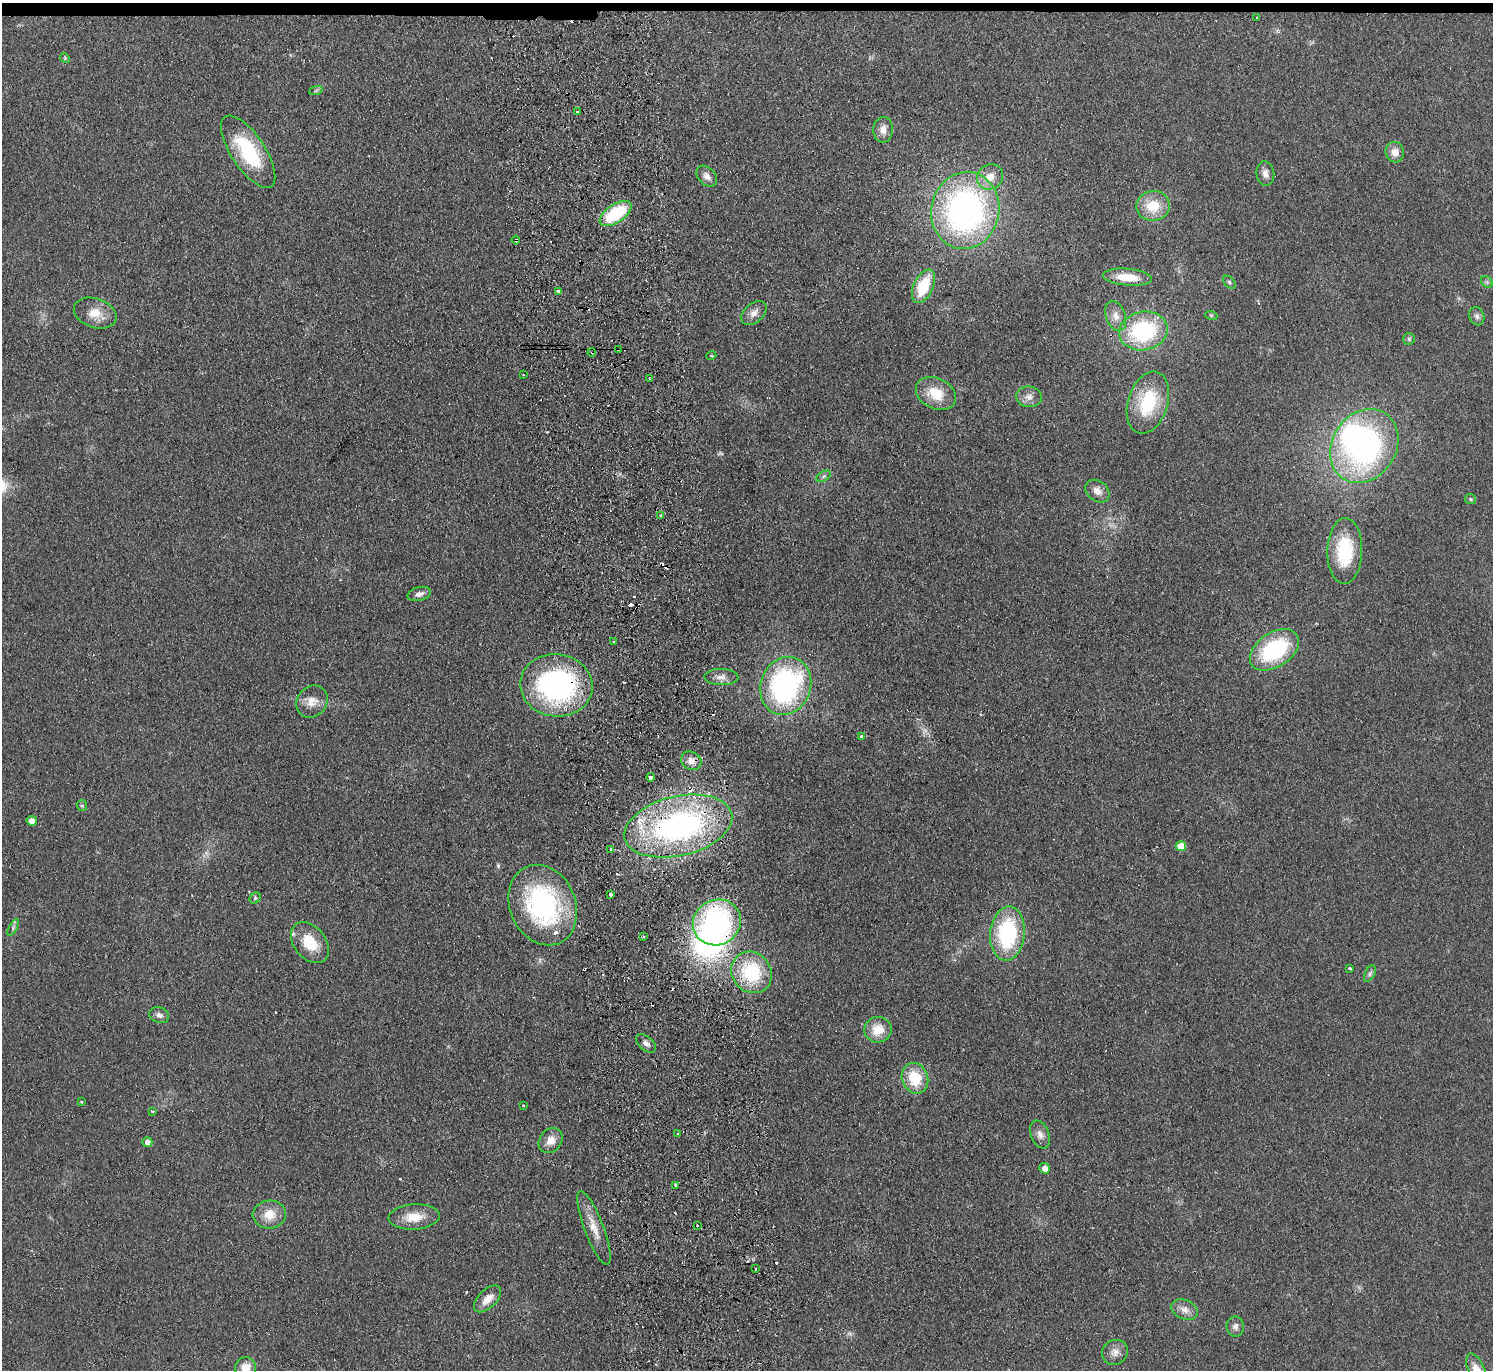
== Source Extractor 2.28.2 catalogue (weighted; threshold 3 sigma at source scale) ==
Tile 2 of 3 x 3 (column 2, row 1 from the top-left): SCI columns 1549-3039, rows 2872-4239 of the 4587 x 4463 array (HDU 1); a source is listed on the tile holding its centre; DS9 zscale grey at full resolution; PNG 1495 x 1372 px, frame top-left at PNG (2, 3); each listed source drawn as its Kron ellipse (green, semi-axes under 4 px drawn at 4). Shown black and unused: <1% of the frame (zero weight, under 2 of 3 exposures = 3% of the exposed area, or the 3 px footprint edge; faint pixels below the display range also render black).
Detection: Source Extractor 2.28.2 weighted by HDU 2 'WHT'; one run over the whole footprint, this tile lists its part. Background 0.0948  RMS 0.01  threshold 0.0456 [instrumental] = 3 sigma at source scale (4.5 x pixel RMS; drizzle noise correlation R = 1.50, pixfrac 1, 0.05/0.05 arcsec/px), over >= 5 px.
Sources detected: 111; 1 too faint to see at this stretch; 2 inside a brighter object's white glare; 16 cosmic-ray / hot-pixel residue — neither listed nor drawn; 2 inside a brighter listed object's ellipse — not listed separately; the other 90 listed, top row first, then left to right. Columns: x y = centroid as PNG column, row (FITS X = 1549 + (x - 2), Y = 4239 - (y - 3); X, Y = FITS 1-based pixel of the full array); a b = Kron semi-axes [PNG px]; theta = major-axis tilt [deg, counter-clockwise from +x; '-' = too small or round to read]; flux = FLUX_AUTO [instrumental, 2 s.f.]
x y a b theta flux
1257 18 3 2 - 1.3
65 58 5 4 - 1.1
316 90 7 4 19 1.8
577 112 3 3 - 2.7
883 130 13 9 87 8.3
248 152 42 17 -56 73
1395 152 10 9 - 8.3
1265 174 12 9 -83 6.2
707 176 12 8 -46 6.4
990 177 14 12 40 13
1153 206 17 15 8 27
965 211 39 34 78 320
616 214 18 9 34 62
516 240 4 3 - 3.7
1127 277 25 8 -5 22
1229 282 7 5 -50 1.8
1487 282 6 5 - 2
923 286 18 9 64 39
558 291 4 3 - 7.2
95 313 22 14 -19 18
754 313 15 9 41 7.2
1211 315 6 4 -18 1.1
1116 316 15 9 -70 8.7
1477 316 9 7 -70 3.4
1143 331 24 19 12 100
1409 339 6 5 - 1.8
618 349 3 3 - 1.4
592 352 4 3 - 1.2
711 356 5 3 - 0.84
523 375 3 2 - 1.2
650 378 3 2 - 0.81
936 394 21 15 -26 25
1029 397 13 10 -5 7
1148 403 32 20 72 57
1364 446 39 32 57 260
824 476 8 4 31 2.3
1097 491 13 10 -39 7.7
1470 499 5 5 - 1.3
661 515 3 3 - 1.4
1345 551 33 17 88 55
419 594 12 6 15 5.3
614 642 3 2 - 0.98
1274 650 27 17 33 93
721 677 17 8 -1 7.1
556 685 36 31 -8 210
786 686 29 25 70 220
312 701 17 14 47 13
862 736 4 3 - 5
691 761 10 8 -29 7.2
650 777 4 4 - 8
82 806 5 5 - 1.6
32 821 5 5 - 9.7
678 826 55 29 13 280
1181 846 5 5 - 18
611 849 3 3 - 6
610 894 3 3 - 7.7
255 898 6 5 - 1.7
543 905 41 33 -67 160
717 922 24 22 27 200
13 928 9 4 60 2.2
1007 933 27 17 84 100
643 936 3 2 - 1.9
310 943 23 16 -51 30
1350 968 4 3 - 1.9
752 972 22 19 -51 66
1370 973 9 5 64 2.5
159 1015 10 7 -22 4.5
878 1030 14 12 10 19
646 1043 12 7 -39 4.2
915 1078 15 13 -68 33
82 1102 4 3 - 1.1
523 1105 3 2 - 0.76
152 1111 3 2 - 1.4
678 1133 3 3 - 1.7
1040 1134 14 9 -68 6.6
550 1140 14 11 50 10
147 1142 5 5 - 5.5
1045 1168 5 5 - 6.7
675 1185 3 3 - 4
269 1214 17 14 4 16
414 1217 25 12 4 20
697 1225 4 3 - 1
594 1228 39 9 -69 17
755 1269 3 2 - 0.82
488 1299 17 9 45 12
1185 1310 14 9 -21 7.7
1235 1326 10 8 -81 4.7
1115 1352 13 12 - 8.2
246 1368 11 10 - 15
1477 1370 18 8 -67 12
Overlapping masked pixels (flux is a lower limit): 6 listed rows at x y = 516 240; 618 349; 592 352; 556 685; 678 826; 717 922
Isophote crosses this tile's border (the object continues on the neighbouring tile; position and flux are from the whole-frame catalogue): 2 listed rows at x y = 246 1368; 1477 1370